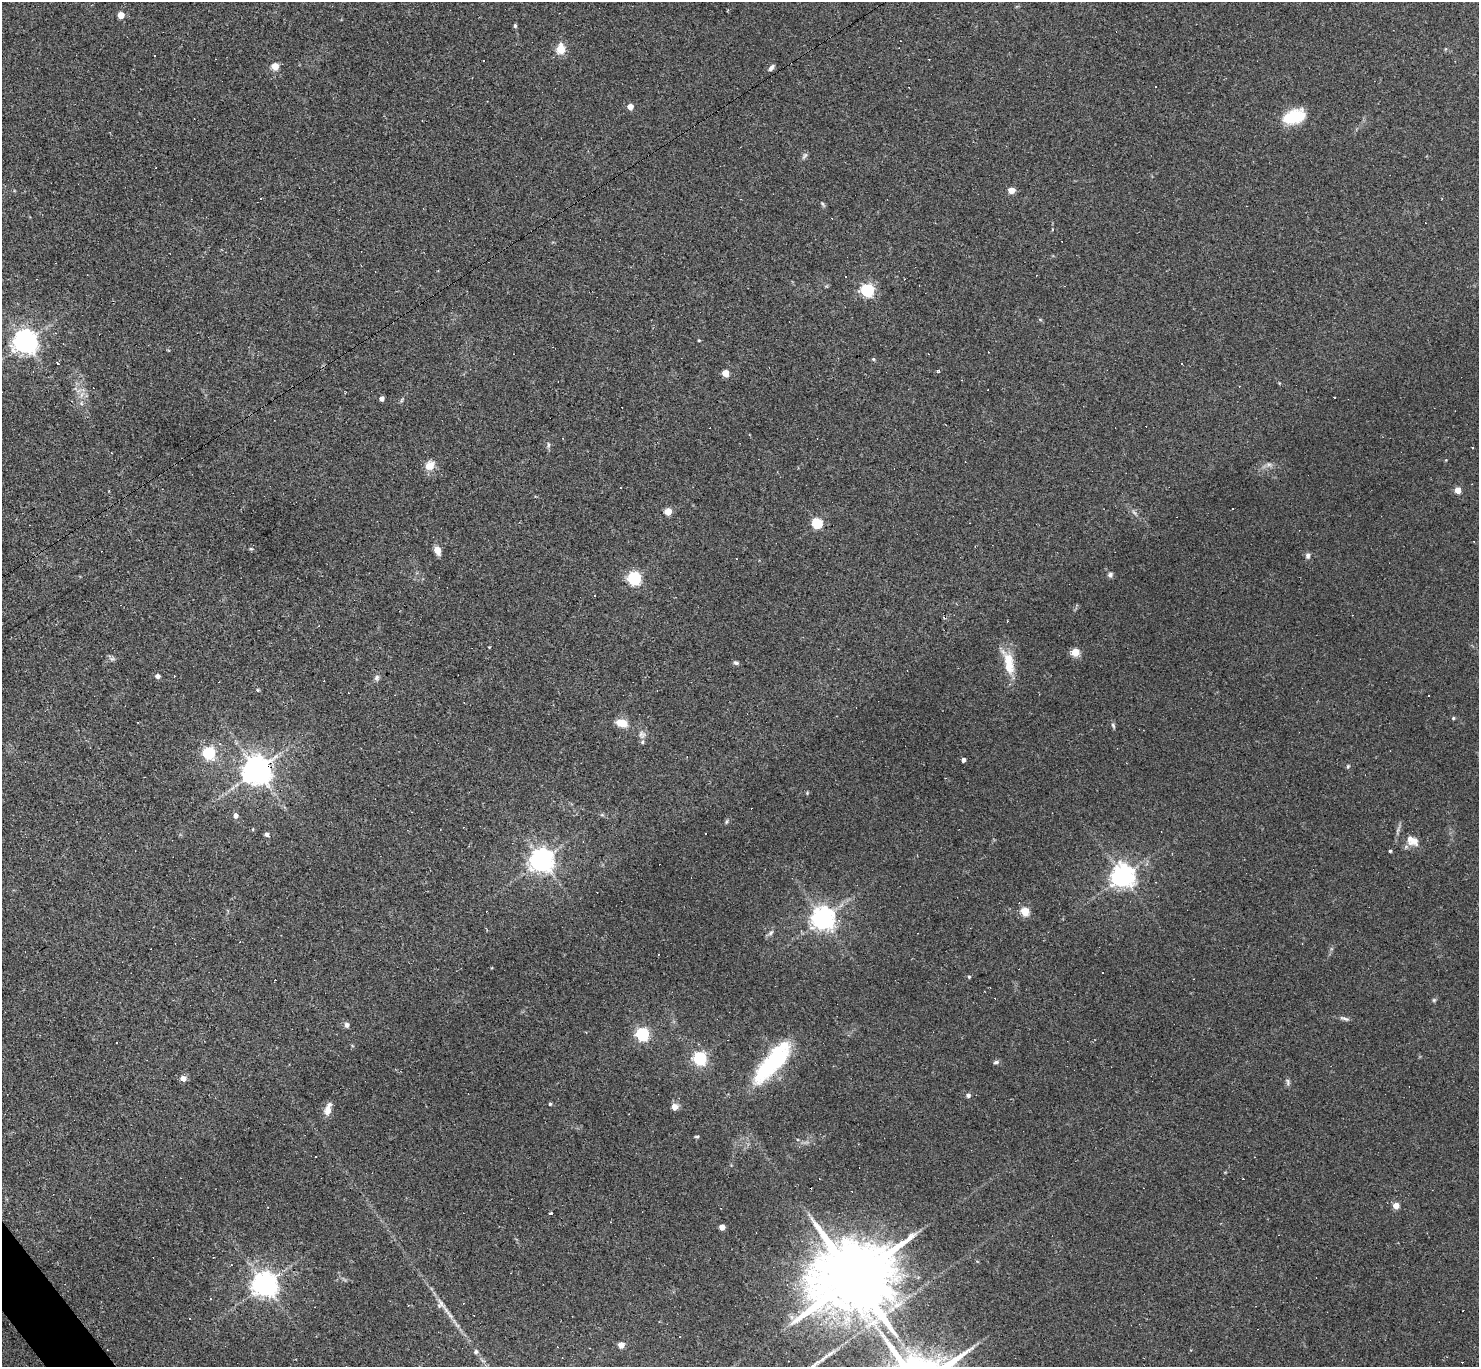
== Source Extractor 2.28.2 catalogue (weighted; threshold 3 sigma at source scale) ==
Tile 7 of 4 x 4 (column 3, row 2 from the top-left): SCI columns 2953-4429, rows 2880-4244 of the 5905 x 5900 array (HDU 1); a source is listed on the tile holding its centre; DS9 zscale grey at full resolution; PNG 1481 x 1369 px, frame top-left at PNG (2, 2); no overlay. Shown black and unused: <1% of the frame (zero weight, under 2 of 3 exposures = <1% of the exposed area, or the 3 px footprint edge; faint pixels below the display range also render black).
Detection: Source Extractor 2.28.2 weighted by HDU 2 'WHT'; one run over the whole footprint, this tile lists its part. Background 0.0638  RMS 0.0062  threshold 0.0278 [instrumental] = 3 sigma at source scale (4.5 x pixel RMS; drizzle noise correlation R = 1.50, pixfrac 1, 0.05/0.05 arcsec/px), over >= 5 px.
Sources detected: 137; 47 cosmic-ray / hot-pixel residue — not listed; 1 inside a brighter listed object's ellipse — not listed separately; the other 89 listed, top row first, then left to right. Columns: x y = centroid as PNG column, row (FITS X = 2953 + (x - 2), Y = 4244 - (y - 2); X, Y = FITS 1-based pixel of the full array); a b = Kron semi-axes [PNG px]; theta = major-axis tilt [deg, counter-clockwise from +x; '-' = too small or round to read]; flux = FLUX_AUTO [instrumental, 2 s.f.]
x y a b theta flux
121 15 4 4 - 12
515 26 6 5 - 0.83
561 49 5 5 - 29
275 66 5 5 - 16
771 68 9 5 49 1.7
1155 87 3 3 - 0.87
630 107 4 4 - 8.7
1294 116 23 14 17 23
805 156 12 4 48 1.4
1011 190 5 4 - 11
823 204 8 3 -43 0.91
845 277 3 3 - 2
867 290 6 5 - 100
699 340 4 3 - 0.55
25 342 8 7 - 570
873 359 4 4 - 0.85
938 372 4 3 - 0.69
725 373 5 4 - 14
382 398 4 4 - 3.1
81 403 6 4 -72 0.97
548 445 8 4 -83 1.2
1269 464 7 5 -28 1.7
429 465 14 11 34 6.1
1458 490 4 4 - 12
1233 508 3 2 - 0.79
668 511 5 5 - 16
1134 512 10 3 -50 1.3
817 523 5 5 - 50
251 549 6 3 -18 0.67
437 550 8 6 -67 6.1
1308 556 8 6 86 1.8
1110 575 6 6 - 1.8
634 578 6 5 - 120
1075 652 5 5 - 22
112 659 8 6 0 1.6
1008 659 25 13 -58 12
736 663 8 5 -19 1.2
158 676 5 4 - 2.6
377 678 8 7 - 1.8
258 690 4 4 - 0.7
1453 718 5 4 - 0.7
622 723 11 7 -15 10
1113 725 8 5 -64 1.1
642 734 12 10 -61 3.4
209 753 6 6 - 82
963 760 4 4 - 2.7
1348 766 6 4 -72 0.82
257 770 8 8 - 960
807 793 4 4 - 0.59
235 815 5 5 - 2.9
726 822 7 3 71 0.84
253 829 4 3 - 0.54
267 834 5 4 - 2.3
706 834 3 3 - 2.6
1412 841 18 11 -33 7
1390 851 3 3 - 0.98
541 860 7 7 - 550
1122 876 7 7 - 520
1025 911 5 5 - 29
823 918 7 7 - 530
839 920 4 4 - 1.3
771 933 10 6 46 1.8
969 977 4 4 - 0.77
1434 1000 5 5 - 0.87
1344 1019 16 4 -17 1.9
347 1025 6 6 - 2.2
642 1034 6 5 - 110
700 1058 6 5 - 110
773 1062 51 16 50 65
996 1062 8 4 15 1.3
183 1078 5 5 - 5.1
1288 1082 11 4 -85 1.4
968 1095 5 5 - 1.5
550 1104 4 3 - 0.95
674 1107 7 7 - 4.3
328 1109 17 8 73 4.8
697 1137 6 4 -4 0.79
1396 1206 4 4 - 9.8
551 1213 3 3 - 1.3
722 1227 4 4 - 6.7
231 1265 3 2 - 0.36
854 1278 25 17 30 10000
265 1284 8 7 - 660
210 1299 4 2 - 0.46
440 1304 14 11 -58 4
450 1316 10 3 -44 2
680 1337 2 2 - 0.51
621 1345 4 4 - 8.8
476 1352 6 5 - 1.2